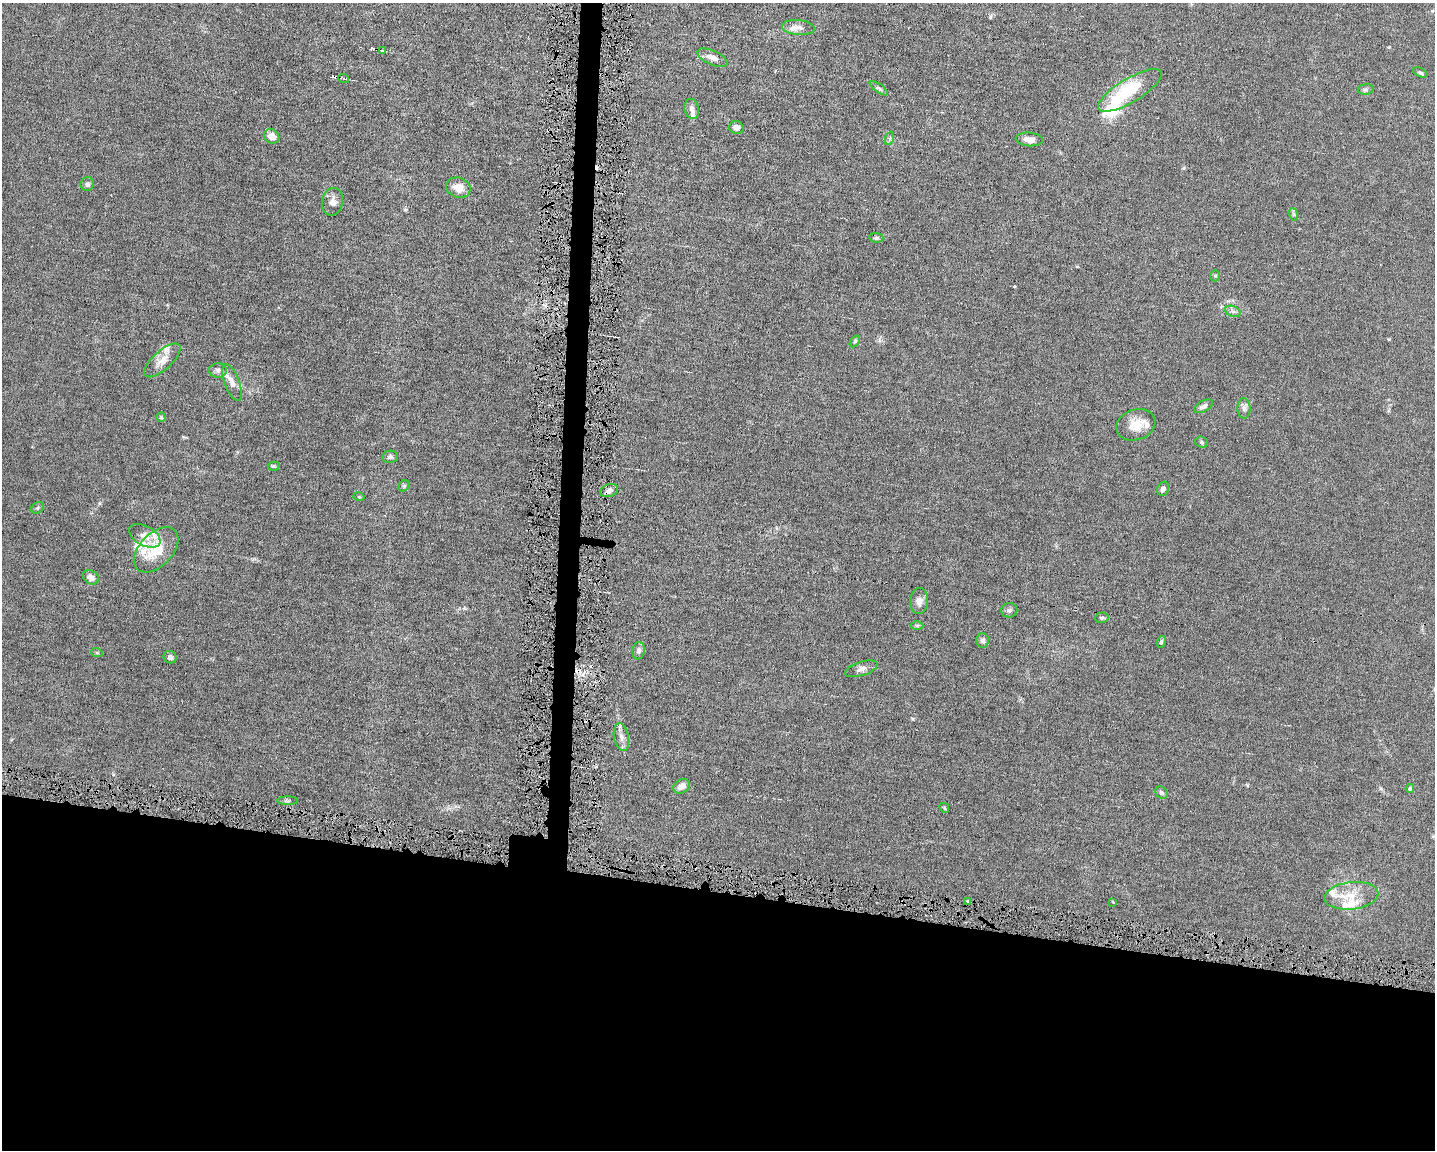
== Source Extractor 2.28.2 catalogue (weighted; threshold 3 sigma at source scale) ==
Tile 11 of 3 x 4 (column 2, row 4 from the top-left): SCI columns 1651-3083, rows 1-1148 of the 4623 x 4591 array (HDU 1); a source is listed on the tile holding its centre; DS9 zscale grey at full resolution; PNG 1437 x 1152 px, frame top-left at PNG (2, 3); each listed source drawn as its Kron ellipse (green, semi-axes under 4 px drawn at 4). Shown black and unused: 24% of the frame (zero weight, under 4 of 8 exposures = <1% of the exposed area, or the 3 px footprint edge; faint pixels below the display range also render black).
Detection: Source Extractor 2.28.2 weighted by HDU 2 'WHT'; one run over the whole footprint, this tile lists its part. Background 0.0144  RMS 0.0024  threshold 0.00972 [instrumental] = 3 sigma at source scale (4.09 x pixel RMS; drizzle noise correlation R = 1.36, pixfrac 0.8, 0.05/0.05 arcsec/px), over >= 5 px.
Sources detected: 77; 7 cosmic-ray / hot-pixel residue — neither listed nor drawn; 12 inside a brighter listed object's ellipse — not listed separately; the other 58 listed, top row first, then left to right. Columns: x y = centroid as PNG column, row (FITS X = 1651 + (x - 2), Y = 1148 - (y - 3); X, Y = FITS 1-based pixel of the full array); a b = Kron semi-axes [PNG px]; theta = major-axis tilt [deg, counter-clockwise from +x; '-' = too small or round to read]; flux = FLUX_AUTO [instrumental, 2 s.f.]
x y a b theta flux
798 27 16 7 -6 1.4
383 51 4 3 - 0.26
712 58 16 7 -24 1.4
1420 72 8 4 -23 0.43
344 79 5 3 - 0.26
879 88 11 4 -34 0.53
1366 89 8 5 6 0.42
1130 90 36 12 31 11
692 109 10 7 -75 0.87
736 128 7 6 - 1.1
272 136 8 7 - 1.9
890 138 7 4 71 0.39
1029 139 13 7 -5 1.6
87 184 7 6 - 0.57
458 188 12 10 -20 2.6
332 202 14 10 79 1.4
1293 214 6 4 -70 0.31
876 238 7 5 -6 0.31
1215 276 5 5 - 0.36
1233 311 8 5 -20 0.63
855 341 6 4 54 0.31
162 360 23 9 42 2.3
218 370 8 7 - 0.84
232 383 19 7 -69 1.4
1203 406 10 5 29 0.75
1244 408 10 6 -89 0.78
161 417 4 4 - 0.28
1136 425 20 15 19 3.4
1201 442 6 5 - 0.35
390 457 8 6 9 0.54
274 466 6 4 -3 0.33
404 486 6 5 - 0.31
1163 489 7 5 66 0.79
609 490 9 6 19 0.89
359 497 5 3 - 0.2
37 508 7 5 37 0.33
145 536 17 10 -29 1.8
156 550 27 16 46 6.9
91 577 8 6 -33 1.2
919 601 13 9 88 1.3
1009 610 8 7 - 0.55
1102 618 6 5 - 0.38
917 625 6 4 0 0.34
983 640 7 6 - 0.6
1161 642 6 4 72 0.39
638 651 9 6 85 0.66
97 653 6 3 -19 0.21
170 657 6 6 - 0.56
861 669 17 7 18 1.1
621 737 14 7 -79 1.3
681 786 9 6 30 1.4
1410 788 4 3 - 0.25
1161 793 7 5 -45 0.43
287 801 10 4 0 0.41
944 808 5 4 - 0.28
1351 896 27 13 6 4.5
968 901 3 3 - 0.38
1113 902 4 2 - 0.16